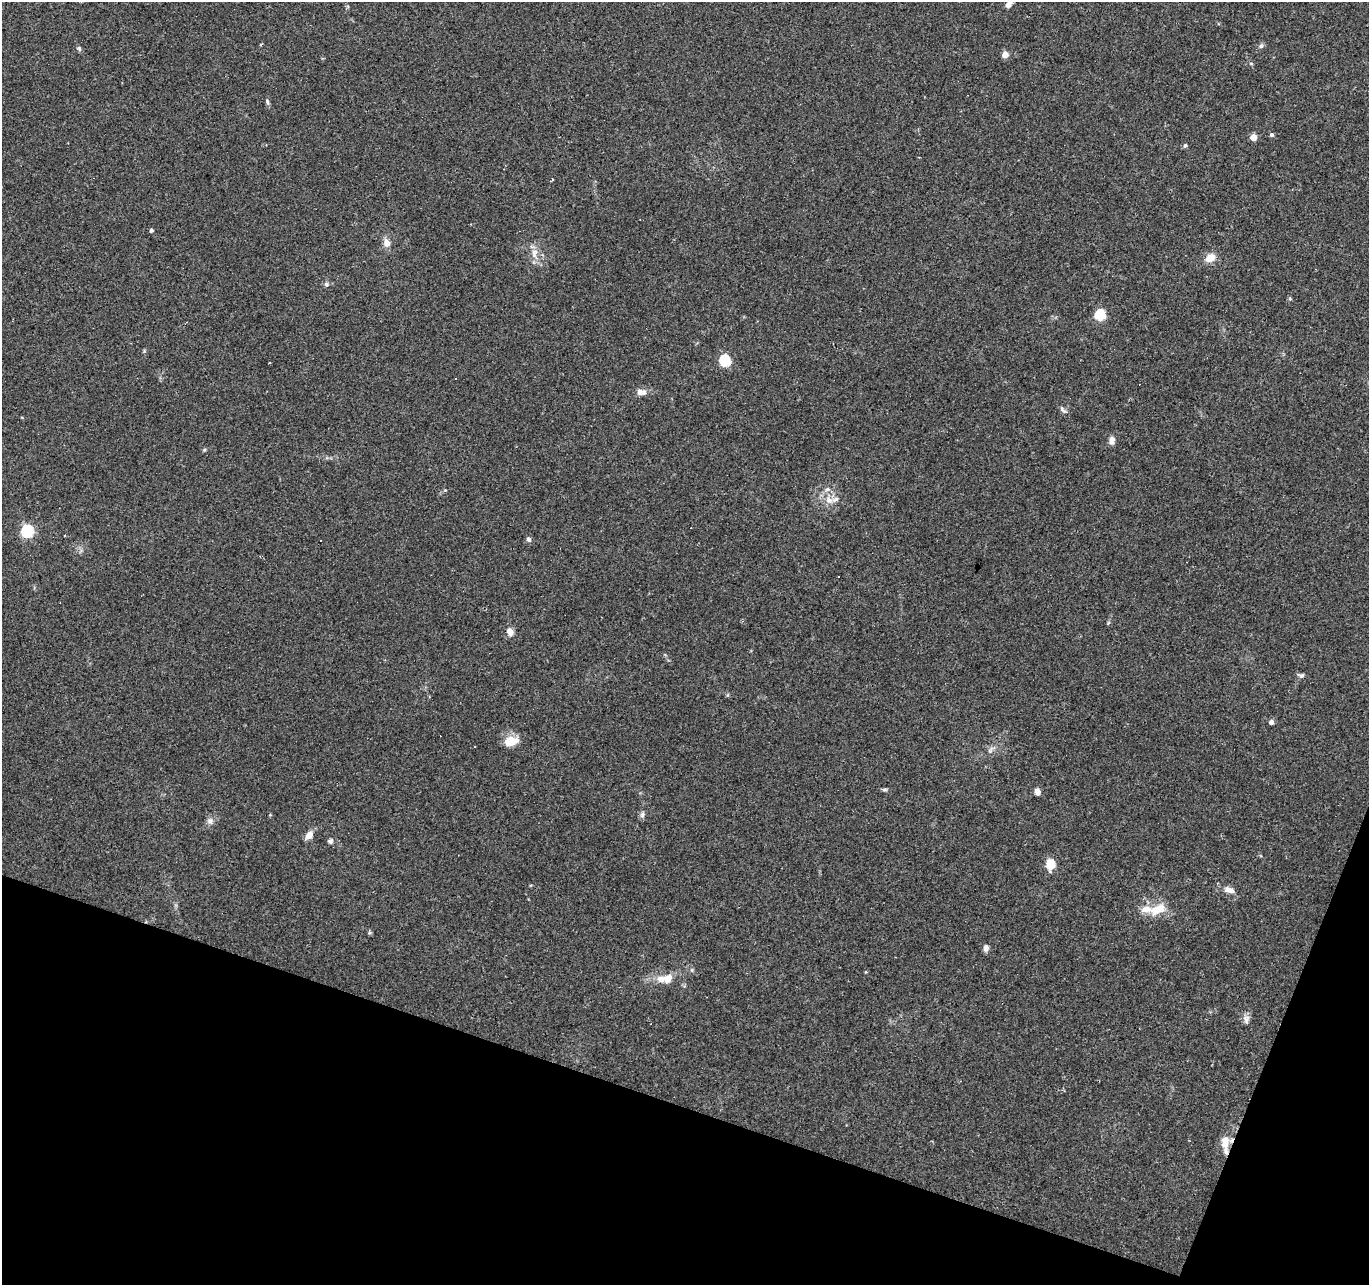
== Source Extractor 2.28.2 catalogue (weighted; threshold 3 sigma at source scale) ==
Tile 15 of 4 x 4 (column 3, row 4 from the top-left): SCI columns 2733-4099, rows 209-1491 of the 5469 x 5613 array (HDU 1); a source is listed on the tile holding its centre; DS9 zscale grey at full resolution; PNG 1371 x 1287 px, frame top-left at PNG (2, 2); no overlay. Shown black and unused: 17% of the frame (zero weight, under 2 of 3 exposures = <1% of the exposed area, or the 3 px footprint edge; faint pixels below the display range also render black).
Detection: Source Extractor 2.28.2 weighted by HDU 2 'WHT'; one run over the whole footprint, this tile lists its part. Background 0.0249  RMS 0.0036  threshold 0.0161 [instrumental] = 3 sigma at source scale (4.5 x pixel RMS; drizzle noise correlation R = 1.50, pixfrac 1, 0.0396/0.0396 arcsec/px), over >= 5 px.
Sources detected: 57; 4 cosmic-ray / hot-pixel residue — not listed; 5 inside a brighter listed object's ellipse — not listed separately; the other 48 listed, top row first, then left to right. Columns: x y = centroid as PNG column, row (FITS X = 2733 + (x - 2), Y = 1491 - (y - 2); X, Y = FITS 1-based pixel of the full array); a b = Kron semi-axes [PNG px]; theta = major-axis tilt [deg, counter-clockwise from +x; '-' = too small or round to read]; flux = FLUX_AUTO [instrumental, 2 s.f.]
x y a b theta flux
1009 4 12 6 55 2
261 44 3 2 - 0.58
1261 46 7 6 - 0.87
79 48 7 6 - 0.66
1005 55 5 5 - 4.4
267 102 7 5 -64 0.69
1272 135 5 5 - 0.69
1253 137 5 4 - 4.8
1185 145 6 4 62 0.54
552 180 4 2 - 0.42
151 230 4 4 - 0.84
387 243 11 8 -75 2.4
534 253 14 9 76 3.1
1210 258 11 9 31 3.9
326 284 6 6 - 0.8
1290 299 6 3 -20 0.4
1100 315 6 5 - 25
725 360 6 5 - 31
640 392 9 7 -76 1.6
1063 410 13 5 -38 0.98
1112 440 10 6 90 1.8
204 450 5 4 - 0.44
828 489 8 6 2 1.2
445 490 4 4 - 0.33
829 500 11 9 -53 2.9
27 531 6 6 - 50
529 539 6 6 - 1.1
321 541 3 3 - 1.7
838 577 2 2 - 0.34
510 632 10 7 -72 2.3
1301 675 8 6 12 0.83
1271 722 5 5 - 1.4
511 741 18 12 10 5.1
474 747 3 3 - 1.6
885 790 8 4 0 0.63
1037 792 5 4 - 4.6
270 815 4 4 - 0.31
642 815 8 6 66 1
210 821 9 8 - 1.5
309 835 10 7 53 2.9
330 841 7 6 - 0.87
1050 864 6 5 - 14
1229 890 15 7 -13 2.5
1158 909 24 12 25 6.5
986 948 7 6 - 1.5
668 978 14 11 46 3.2
1246 1019 12 8 -86 1.7
1225 1142 17 10 89 4.5
Overlapping masked pixels (flux is a lower limit): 1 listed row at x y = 1225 1142
Isophote crosses this tile's border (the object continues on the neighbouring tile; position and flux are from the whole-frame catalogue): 1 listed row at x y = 1009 4